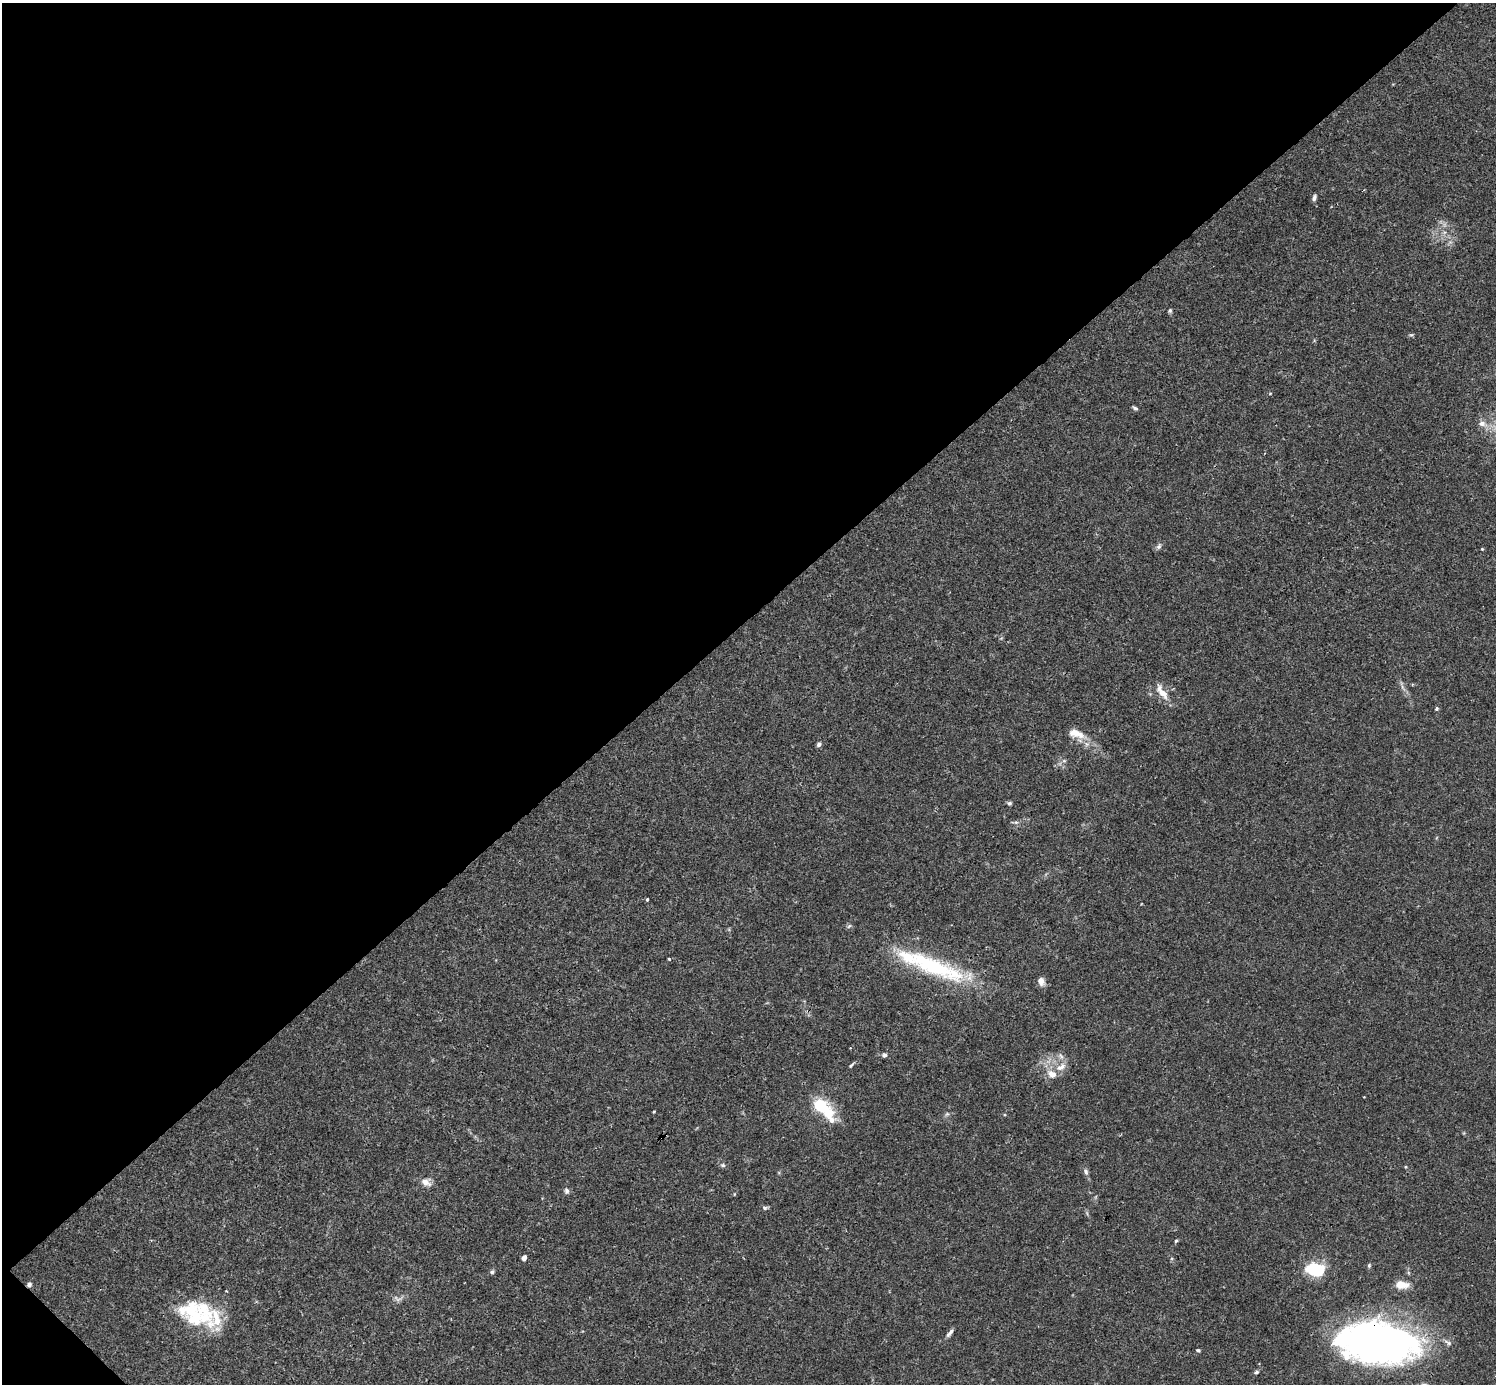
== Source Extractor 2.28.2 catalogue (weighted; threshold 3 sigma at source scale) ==
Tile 5 of 4 x 4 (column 1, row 2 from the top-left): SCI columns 2-1495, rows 2920-4301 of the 5982 x 5981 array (HDU 1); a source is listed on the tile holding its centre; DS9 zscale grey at full resolution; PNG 1498 x 1386 px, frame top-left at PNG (2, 3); no overlay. Shown black and unused: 45% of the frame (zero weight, under 3 of 4 exposures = <1% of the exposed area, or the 3 px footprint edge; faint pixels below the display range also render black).
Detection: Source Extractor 2.28.2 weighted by HDU 2 'WHT'; one run over the whole footprint, this tile lists its part. Background 0.0164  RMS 0.0022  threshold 0.00989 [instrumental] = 3 sigma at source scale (4.5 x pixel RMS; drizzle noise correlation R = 1.50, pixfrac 1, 0.05/0.05 arcsec/px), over >= 5 px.
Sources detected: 55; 1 too faint to see at this stretch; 5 inside a brighter object's white glare — not listed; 4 inside a brighter listed object's ellipse — not listed separately; the other 45 listed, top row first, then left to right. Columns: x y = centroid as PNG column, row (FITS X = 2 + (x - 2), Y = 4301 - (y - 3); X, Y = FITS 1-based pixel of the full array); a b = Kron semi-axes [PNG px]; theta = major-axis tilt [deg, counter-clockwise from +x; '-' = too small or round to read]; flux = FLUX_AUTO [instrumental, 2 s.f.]
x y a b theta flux
1314 198 8 4 73 0.57
1170 311 5 5 - 0.33
1411 335 6 4 17 0.28
1135 408 7 4 -37 0.4
1482 423 9 7 0 1.2
1159 546 8 6 64 0.59
1482 549 4 3 - 0.19
1162 692 24 9 -57 2.6
1437 709 5 4 - 0.35
1076 733 24 11 -17 3
819 744 5 4 - 0.66
1064 761 6 4 -18 0.35
1009 803 6 5 - 0.41
647 899 4 3 - 0.25
849 926 7 4 44 0.34
669 959 3 3 - 0.27
933 966 64 24 -18 20
1041 981 10 8 -77 1.3
850 1048 2 2 - 0.15
884 1055 7 5 4 0.52
1061 1056 10 5 -54 0.7
851 1065 6 3 44 0.32
1061 1067 16 8 29 2
1052 1074 13 9 -31 2
820 1106 10 7 -25 12
654 1111 4 3 - 0.18
947 1114 6 5 - 0.39
831 1120 12 10 -29 1.6
723 1165 7 5 -20 0.43
1086 1172 8 6 -71 0.58
426 1182 11 8 -24 1.7
566 1191 8 6 -74 0.57
765 1208 8 5 10 0.41
1176 1241 5 4 - 0.26
524 1258 4 4 - 1.7
1369 1266 6 4 71 0.3
492 1272 6 5 - 0.41
1318 1272 16 8 6 8.7
29 1284 6 5 - 0.53
1401 1284 14 8 -8 2.8
196 1317 31 26 -38 11
950 1333 13 4 52 0.73
1379 1340 64 36 -8 140
1198 1350 4 4 - 0.35
1256 1372 6 4 20 0.37
Overlapping masked pixels (flux is a lower limit): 3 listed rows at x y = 933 966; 29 1284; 1379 1340